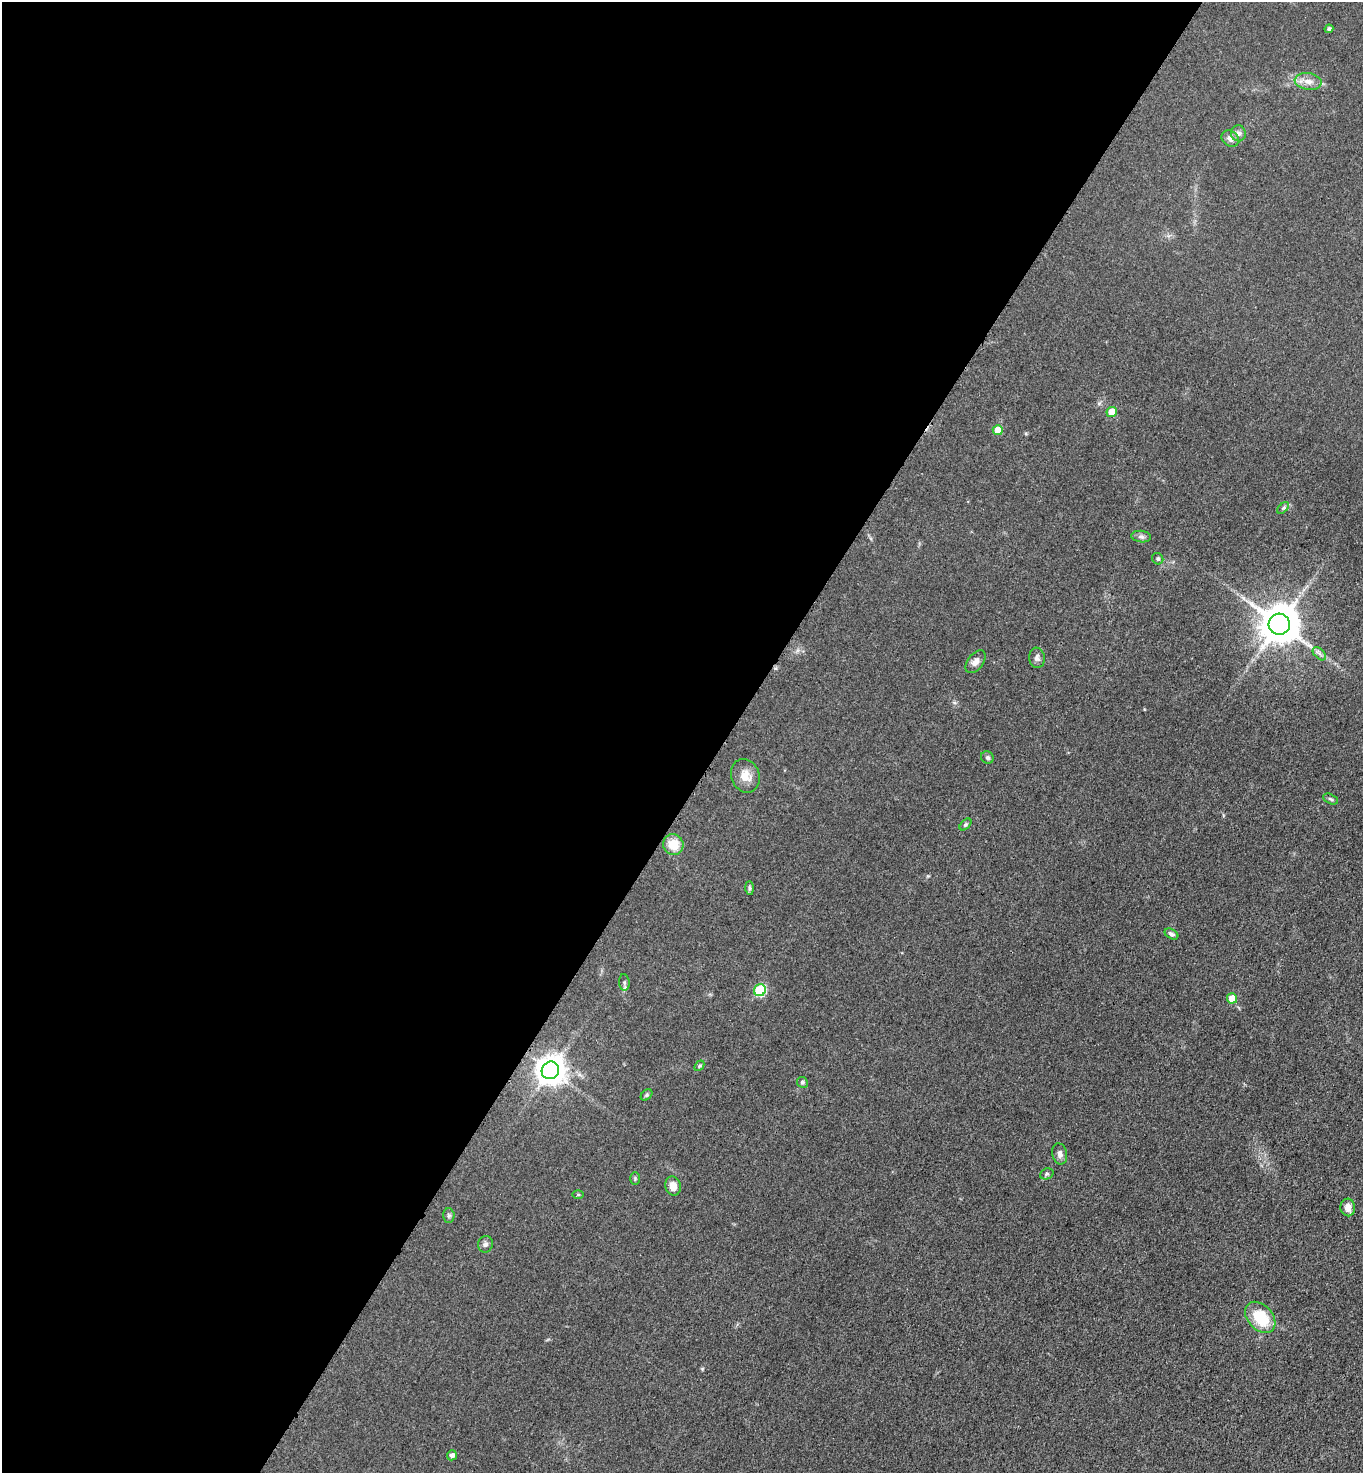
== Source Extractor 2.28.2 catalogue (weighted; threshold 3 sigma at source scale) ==
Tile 5 of 4 x 4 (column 1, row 2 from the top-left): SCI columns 320-1680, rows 2971-4441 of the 5943 x 5939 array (HDU 1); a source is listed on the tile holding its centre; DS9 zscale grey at full resolution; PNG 1365 x 1475 px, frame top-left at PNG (2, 2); each listed source drawn as its Kron ellipse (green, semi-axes under 4 px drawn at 4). Shown black and unused: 53% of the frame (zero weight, under 3 of 4 exposures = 3% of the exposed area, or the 3 px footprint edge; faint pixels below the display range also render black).
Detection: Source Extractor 2.28.2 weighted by HDU 2 'WHT'; one run over the whole footprint, this tile lists its part. Background 0.0414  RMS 0.0059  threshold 0.0268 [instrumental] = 3 sigma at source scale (4.5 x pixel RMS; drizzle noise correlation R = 1.50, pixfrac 1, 0.05/0.05 arcsec/px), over >= 5 px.
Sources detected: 37; all 37 listed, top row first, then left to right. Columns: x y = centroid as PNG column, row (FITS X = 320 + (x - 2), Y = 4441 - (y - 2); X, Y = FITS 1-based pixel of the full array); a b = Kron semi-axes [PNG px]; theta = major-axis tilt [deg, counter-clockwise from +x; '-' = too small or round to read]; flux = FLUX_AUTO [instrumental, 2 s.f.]
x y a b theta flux
1329 29 4 4 - 1.2
1308 81 13 8 -9 4.4
1238 133 8 7 - 2.2
1230 139 9 7 -33 3.1
1112 412 5 5 - 9.4
998 430 5 5 - 7.6
1283 508 7 4 44 1
1141 537 10 5 -6 1.7
1158 559 6 5 - 1.1
1279 624 10 10 - 1800
1319 654 8 5 -45 1.7
1037 658 10 8 -82 2.2
975 662 13 7 53 3.6
987 757 6 6 - 1.2
745 776 17 14 -70 7.2
1331 799 8 4 -28 1
965 825 7 4 45 0.99
673 845 10 10 - 11
749 888 7 4 -89 1
1171 934 7 5 -30 1.5
624 982 8 5 -84 1.5
760 990 6 5 - 44
1232 998 5 5 - 11
699 1066 6 4 48 0.88
550 1070 9 8 - 800
802 1082 6 5 - 1.3
646 1095 6 4 42 0.93
1060 1154 11 7 -79 2.7
1047 1174 7 5 21 1.1
635 1179 6 5 - 0.86
673 1186 9 7 -76 5.1
578 1195 5 4 - 0.65
1348 1207 9 7 -86 4.3
449 1215 7 5 -88 1.3
485 1244 8 7 - 1.7
1260 1317 18 12 -47 21
452 1455 5 5 - 1.9